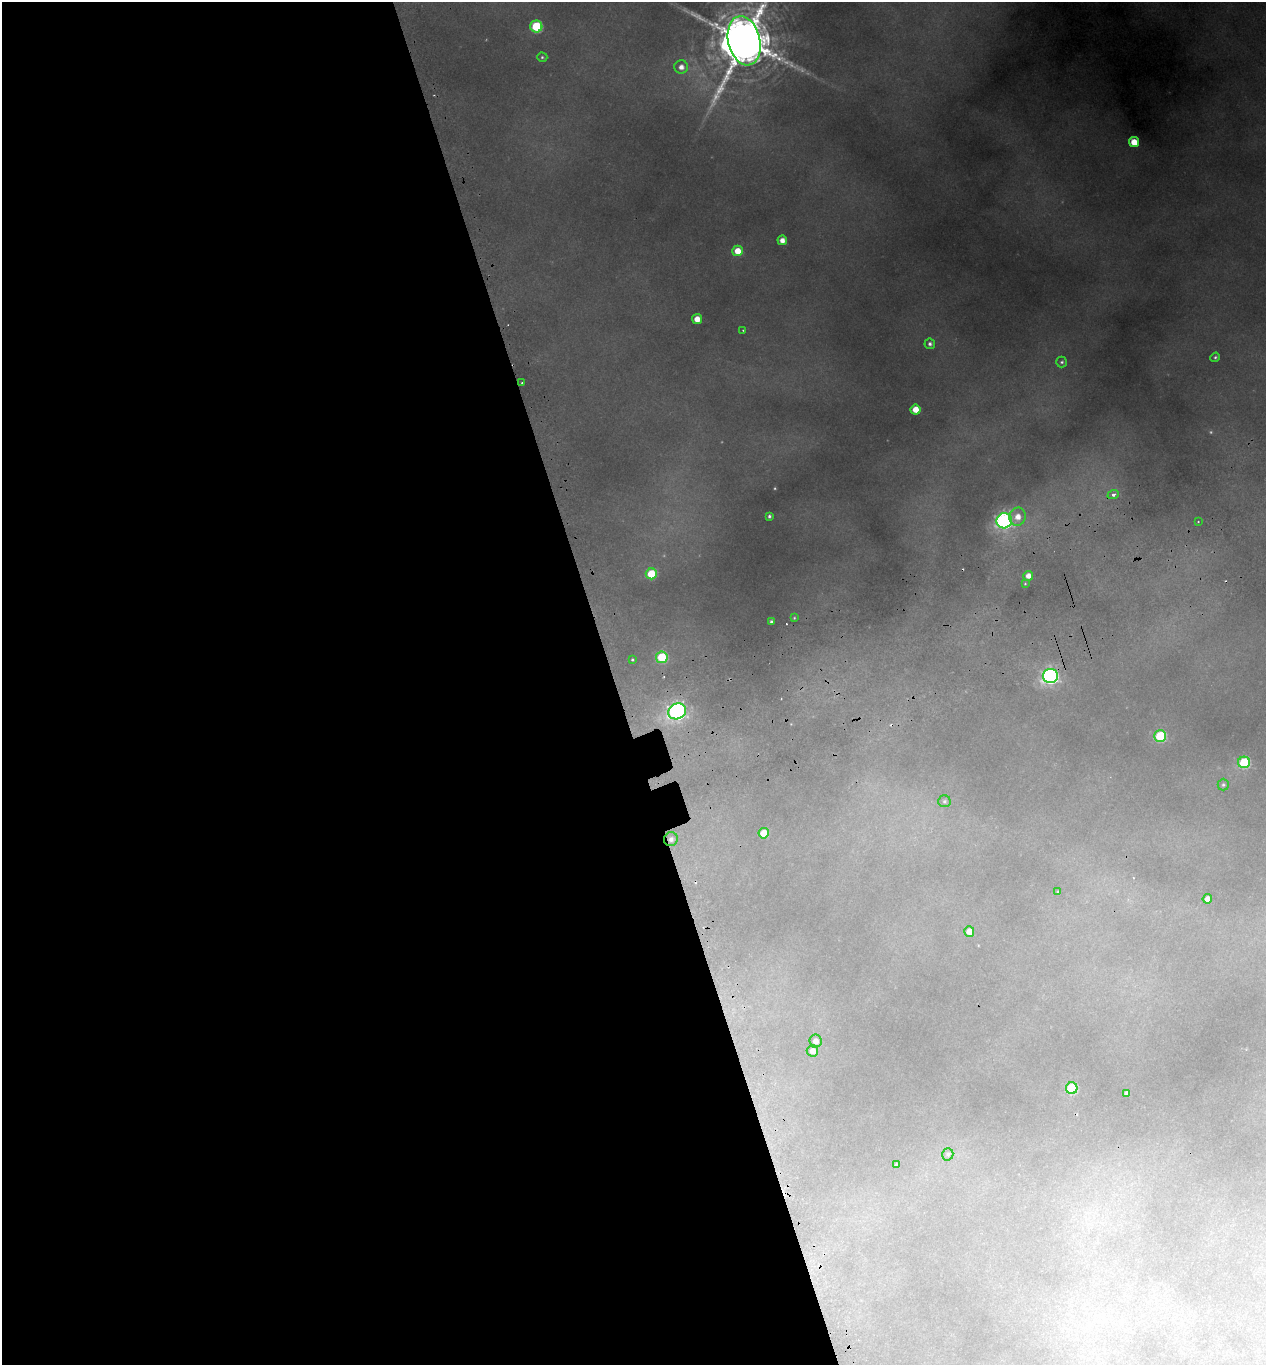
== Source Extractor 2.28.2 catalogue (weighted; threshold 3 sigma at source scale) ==
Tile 9 of 4 x 4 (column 1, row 3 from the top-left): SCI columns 128-1391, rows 1424-2786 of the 5365 x 5569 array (HDU 1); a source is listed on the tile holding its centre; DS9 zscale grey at full resolution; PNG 1268 x 1367 px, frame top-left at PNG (2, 2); each listed source drawn as its Kron ellipse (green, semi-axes under 4 px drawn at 4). Shown black and unused: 49% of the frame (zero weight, under 2 of 3 exposures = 4% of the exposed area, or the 3 px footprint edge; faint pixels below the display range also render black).
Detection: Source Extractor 2.28.2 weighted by HDU 2 'WHT'; one run over the whole footprint, this tile lists its part. Background 0.191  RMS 0.0093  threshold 0.0417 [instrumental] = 3 sigma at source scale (4.5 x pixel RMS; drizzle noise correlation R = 1.50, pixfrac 1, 0.0396/0.0396 arcsec/px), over >= 5 px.
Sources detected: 50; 4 too faint to see at this stretch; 3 cosmic-ray / hot-pixel residue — neither listed nor drawn; the other 43 listed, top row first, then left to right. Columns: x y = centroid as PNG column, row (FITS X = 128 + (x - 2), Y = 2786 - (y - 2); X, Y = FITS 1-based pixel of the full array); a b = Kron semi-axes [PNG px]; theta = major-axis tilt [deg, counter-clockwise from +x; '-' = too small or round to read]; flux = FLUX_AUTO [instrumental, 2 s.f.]
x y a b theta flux
536 26 6 6 - 81
744 41 25 16 -77 8800
542 57 5 4 - 1.7
681 67 7 6 - 8.3
1134 142 5 5 - 21
782 240 5 4 - 8.3
737 251 5 5 - 18
697 319 5 5 - 14
743 330 3 3 - 0.89
930 344 5 5 - 3
1215 357 5 4 - 1.9
1062 362 5 5 - 2
522 382 3 2 - 1.1
915 410 5 5 - 18
1113 494 6 4 20 4.2
769 516 4 3 - 1.9
1018 517 9 8 - 12
1004 521 8 7 - 340
1198 522 3 2 - 1.5
651 574 5 5 - 45
1028 576 5 4 - 9
1025 584 3 3 - 0.98
794 618 4 3 - 1.1
771 622 3 3 - 2.2
662 657 6 5 - 57
632 660 3 2 - 1.6
1050 676 7 7 - 330
677 711 9 7 27 460
1160 736 6 6 - 81
1244 762 6 6 - 78
1223 785 6 5 - 2
944 801 6 6 - 2.2
764 833 5 5 - 28
671 839 7 6 - 5
1058 892 4 3 - 1.1
1207 899 5 4 - 7.3
969 931 5 5 - 11
815 1041 6 6 - 7.1
812 1051 6 5 - 8.3
1072 1088 6 6 - 72
1126 1093 4 4 - 3
948 1154 6 5 - 1.9
896 1165 4 3 - 1.8
Overlapping masked pixels (flux is a lower limit): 2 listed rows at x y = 1050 676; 671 839
Isophote crosses this tile's border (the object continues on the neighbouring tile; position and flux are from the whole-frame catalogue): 1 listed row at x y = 744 41